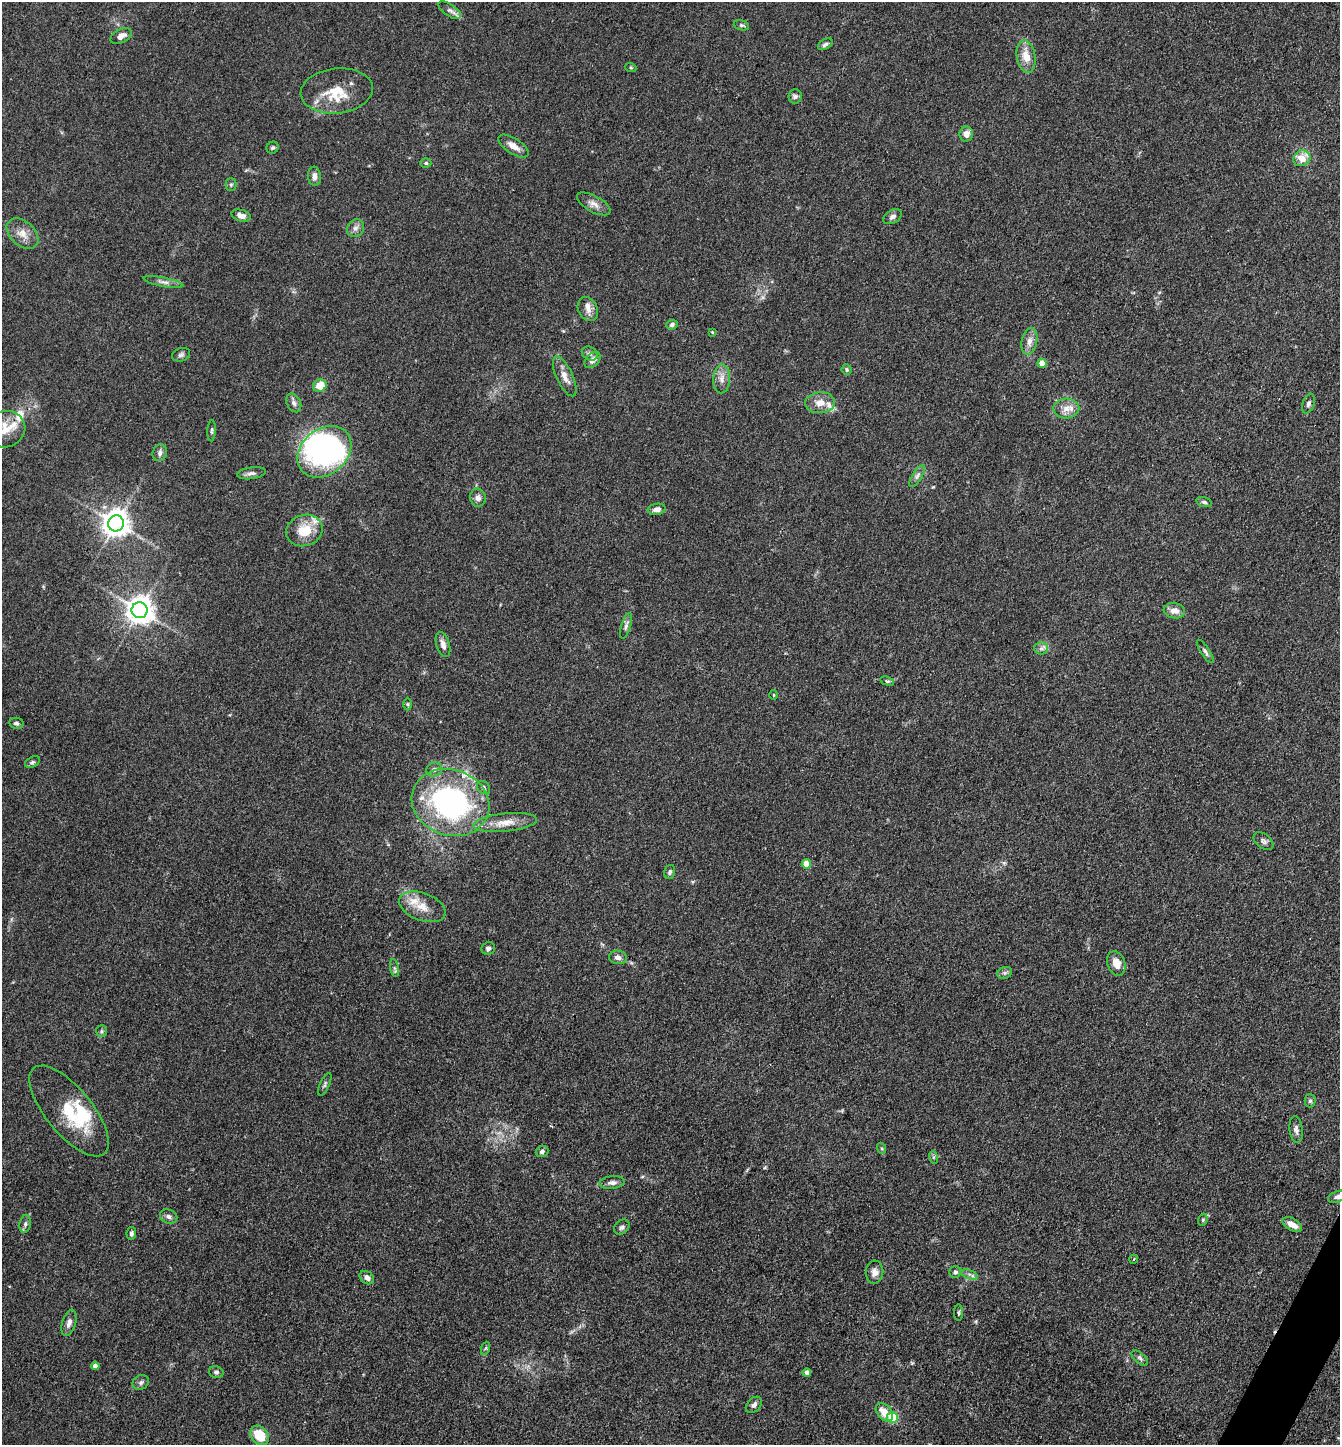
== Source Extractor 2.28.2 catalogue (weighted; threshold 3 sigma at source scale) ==
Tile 6 of 4 x 4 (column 2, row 2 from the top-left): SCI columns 1624-2961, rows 2889-4331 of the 5784 x 5775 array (HDU 1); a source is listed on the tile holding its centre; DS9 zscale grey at full resolution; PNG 1342 x 1447 px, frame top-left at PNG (2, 2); each listed source drawn as its Kron ellipse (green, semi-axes under 4 px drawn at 4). Shown black and unused: <1% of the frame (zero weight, under 3 of 4 exposures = <1% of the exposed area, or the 3 px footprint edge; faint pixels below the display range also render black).
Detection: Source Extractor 2.28.2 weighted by HDU 2 'WHT'; one run over the whole footprint, this tile lists its part. Background 0.0825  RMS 0.0063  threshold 0.0284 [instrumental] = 3 sigma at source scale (4.5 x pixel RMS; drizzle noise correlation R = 1.50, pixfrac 1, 0.05/0.05 arcsec/px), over >= 5 px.
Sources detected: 115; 2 inside a brighter object's white glare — neither listed nor drawn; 8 inside a brighter listed object's ellipse — not listed separately; the other 105 listed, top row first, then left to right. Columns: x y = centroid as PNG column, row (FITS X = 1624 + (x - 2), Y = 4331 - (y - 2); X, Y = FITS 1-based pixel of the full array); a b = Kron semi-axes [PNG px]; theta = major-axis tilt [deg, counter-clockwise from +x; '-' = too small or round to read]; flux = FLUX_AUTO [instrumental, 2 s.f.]
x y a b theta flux
450 10 13 6 -34 2.7
741 25 8 5 -17 1.3
121 36 11 6 29 3.5
825 44 8 5 31 1.6
1026 57 16 9 -79 8.9
631 68 5 3 - 0.63
337 91 36 22 6 20
795 96 7 6 - 1.7
966 134 7 7 - 4.2
514 146 17 7 -33 5.4
272 148 6 5 - 1.2
1302 158 9 7 30 9.7
426 163 5 5 - 1
314 176 9 6 -83 3.2
231 184 6 5 - 1.1
594 204 19 8 -29 4.4
241 216 10 5 -16 3.6
892 217 10 6 30 2.2
356 228 9 8 - 2.7
23 234 18 12 -43 7.5
163 282 20 4 -11 3
588 309 12 9 -64 4.4
672 325 6 4 24 1.7
712 332 3 3 - 0.5
1029 341 13 7 78 4.7
590 354 8 6 -33 1.9
181 355 9 6 19 1.7
593 360 9 6 44 3.8
1042 363 4 4 - 9.7
847 370 5 5 - 0.97
565 376 21 8 -65 5.7
722 379 14 8 88 4.4
320 386 7 6 - 12
294 403 10 6 -62 2.2
820 403 15 10 3 6.5
1308 404 10 6 71 2.3
1066 408 13 10 4 5.9
5 429 20 18 17 11
212 431 10 3 87 1.1
324 452 29 22 40 160
160 453 8 7 - 2.2
251 473 14 6 8 2.4
917 476 12 5 58 2.4
478 498 9 7 -78 2.9
1204 502 8 5 -15 1.6
657 509 9 5 9 3.5
116 523 8 8 - 760
304 530 18 15 19 15
139 610 8 8 - 770
1174 611 11 7 -8 5.2
626 626 13 4 72 2
443 644 13 6 -73 3.7
1041 648 6 6 - 2
1205 651 14 4 -56 1.8
887 681 7 4 -17 0.92
774 695 5 3 - 0.55
408 704 6 4 -89 0.92
16 723 7 5 -9 1.5
32 762 8 5 27 1.3
434 769 8 7 - 2.2
483 787 7 5 -46 1.7
450 802 39 33 -19 140
505 822 32 9 6 9.9
1263 841 11 7 -37 2.2
806 864 5 4 - 9.7
670 872 7 5 74 1.6
422 907 24 13 -21 10
488 948 7 6 - 1.8
618 957 9 6 -8 3.1
1116 963 13 8 -71 6.7
394 968 9 4 -80 1.5
1005 973 7 5 20 1.6
102 1031 6 5 - 1.2
325 1084 12 4 66 1.6
1310 1101 6 5 - 1.3
69 1111 55 23 -51 34
1296 1129 13 6 -83 2.8
881 1148 6 4 -71 0.82
542 1152 6 5 - 2
933 1157 6 4 -71 0.91
612 1183 13 6 6 2.8
1337 1197 10 5 19 2.4
169 1217 9 7 -23 2.4
1203 1220 6 4 70 0.97
25 1224 9 5 81 1.7
1292 1225 11 6 -28 6
622 1227 9 6 42 1.9
131 1233 6 4 78 1.5
1134 1259 4 3 - 0.6
875 1272 11 8 84 3.9
955 1272 6 5 - 1.5
969 1274 9 4 -19 1.7
367 1278 8 6 -35 3
958 1313 8 4 -90 1
69 1323 13 7 74 3.6
486 1348 7 4 71 0.98
1140 1358 10 5 -40 1.5
95 1366 4 4 - 3.1
216 1372 7 5 -17 1.5
807 1372 4 4 - 2.7
141 1382 8 7 - 1.8
754 1405 9 6 47 2.2
884 1412 10 7 -50 8
892 1418 5 5 - 31
259 1435 11 8 -50 18
Isophote crosses this tile's border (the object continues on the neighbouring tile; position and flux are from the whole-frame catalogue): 2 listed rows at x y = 5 429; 1337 1197